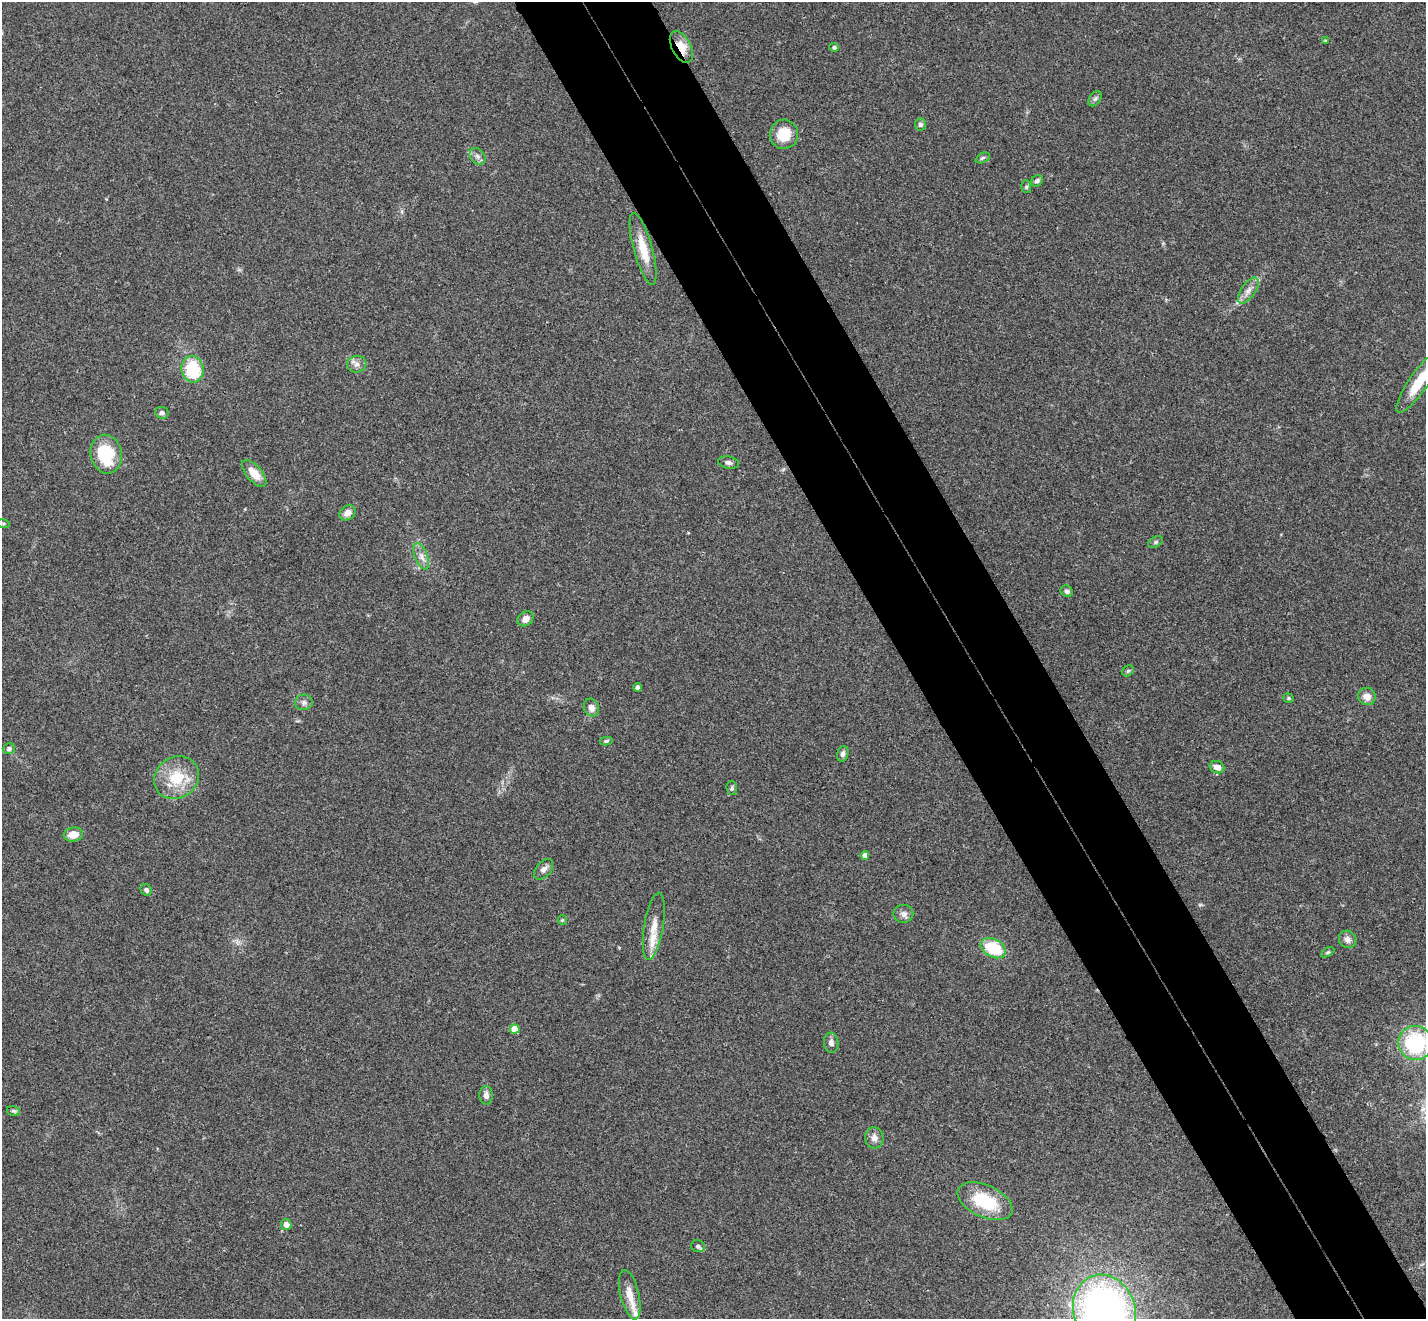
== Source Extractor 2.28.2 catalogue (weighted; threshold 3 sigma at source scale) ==
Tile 6 of 4 x 4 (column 2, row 2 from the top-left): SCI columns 1480-2903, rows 2953-4269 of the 5803 x 5771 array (HDU 1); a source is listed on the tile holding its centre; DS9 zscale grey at full resolution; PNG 1428 x 1321 px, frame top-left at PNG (2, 2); each listed source drawn as its Kron ellipse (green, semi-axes under 4 px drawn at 4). Shown black and unused: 9% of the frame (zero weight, under 3 of 4 exposures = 6% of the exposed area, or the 3 px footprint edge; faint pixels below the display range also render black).
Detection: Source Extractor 2.28.2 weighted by HDU 2 'WHT'; one run over the whole footprint, this tile lists its part. Background 0.0573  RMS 0.0052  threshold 0.0232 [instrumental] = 3 sigma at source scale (4.5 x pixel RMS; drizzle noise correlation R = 1.50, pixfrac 1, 0.05/0.05 arcsec/px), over >= 5 px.
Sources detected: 60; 2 inside a brighter listed object's ellipse — not listed separately; the other 58 listed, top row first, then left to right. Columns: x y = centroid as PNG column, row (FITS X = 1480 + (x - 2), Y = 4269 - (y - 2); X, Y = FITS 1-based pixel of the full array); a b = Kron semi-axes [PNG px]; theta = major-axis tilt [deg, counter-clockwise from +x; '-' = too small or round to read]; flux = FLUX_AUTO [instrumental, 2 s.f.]
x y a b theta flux
1325 41 4 4 - 0.64
681 47 17 9 -62 7.9
834 47 5 4 - 1.2
1095 99 8 5 53 1.2
920 124 6 5 - 1.4
784 134 14 14 - 12
478 156 9 7 -52 2
983 158 7 4 27 1.1
1037 181 6 5 - 1.5
1026 187 6 5 - 0.89
643 249 37 9 -75 12
1248 290 15 7 55 3.5
357 364 10 8 12 2.5
192 369 13 11 -79 24
1418 382 36 9 55 15
162 413 7 5 -7 1.6
106 454 19 15 -79 27
728 462 11 6 -12 1.8
254 473 16 7 -50 7.6
347 513 9 7 37 3.7
3 523 6 4 -18 0.69
1156 542 8 5 28 0.98
421 556 14 6 -69 3.2
1067 591 6 5 - 1.4
525 619 9 7 37 3.8
1128 671 6 5 - 0.75
637 687 4 4 - 2.1
1367 696 9 8 - 4.2
1289 698 5 4 - 0.72
304 702 9 8 - 1.9
591 708 9 7 -68 3
606 741 6 4 11 0.88
9 749 6 5 - 1.4
843 754 8 5 71 1.6
1217 767 7 6 - 3.7
177 778 23 20 33 18
732 788 7 5 -81 0.92
73 834 9 7 8 5.8
865 855 4 4 - 2.3
544 869 12 7 48 2.5
146 890 6 5 - 1.3
903 914 10 9 - 2.4
562 920 5 4 - 0.55
654 926 34 9 81 8.2
1348 939 9 8 - 2.6
993 948 13 9 -28 21
1328 952 7 4 30 0.76
515 1029 5 4 - 9.1
831 1043 10 7 -84 2
1415 1043 17 17 - 45
486 1095 9 6 -88 2.4
14 1111 7 5 -16 0.91
874 1138 10 9 - 3
985 1201 29 16 -24 25
286 1225 5 5 - 2.6
698 1246 7 6 - 1.3
630 1295 25 9 -77 7.5
1104 1311 36 31 -70 250
Overlapping masked pixels (flux is a lower limit): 1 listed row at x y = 681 47
Isophote crosses this tile's border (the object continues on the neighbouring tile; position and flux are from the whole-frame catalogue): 3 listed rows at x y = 1418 382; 1415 1043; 1104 1311